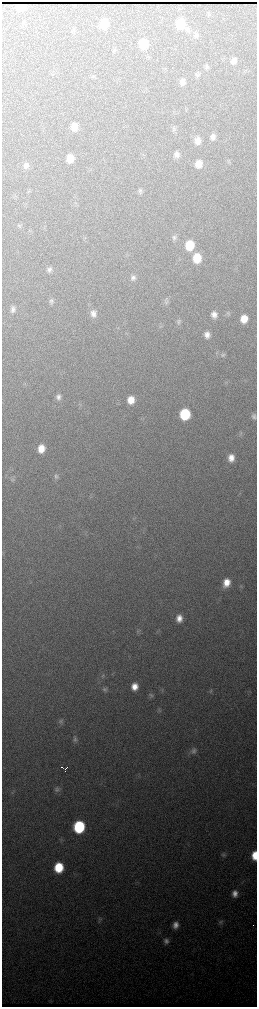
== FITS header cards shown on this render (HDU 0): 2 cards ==
NAXIS1  =                  510 / length of data axis 1
NAXIS2  =                 2010 / length of data axis 2

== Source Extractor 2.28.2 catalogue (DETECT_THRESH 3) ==
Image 510 x 2010 px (HDU 0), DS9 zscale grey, zoomed out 1/2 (1 PNG px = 2 x 2 image px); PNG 259 x 1009 px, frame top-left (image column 2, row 2010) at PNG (2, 2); no overlay
Background 3230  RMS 38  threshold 115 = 3 sigma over >= 5 px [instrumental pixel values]
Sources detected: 74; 1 cannot appear on this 1/2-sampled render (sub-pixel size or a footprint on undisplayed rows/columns) and is not listed; the other 73 listed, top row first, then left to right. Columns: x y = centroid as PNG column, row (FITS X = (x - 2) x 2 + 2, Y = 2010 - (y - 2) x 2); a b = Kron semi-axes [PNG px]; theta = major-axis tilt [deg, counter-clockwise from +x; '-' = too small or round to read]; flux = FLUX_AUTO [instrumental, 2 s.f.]
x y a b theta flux
21 6 7 5 2 11000
231 6 4 1 - 10000
104 24 8 7 - 180000
180 24 9 8 - 270000
187 29 7 6 - 25000
196 35 7 6 - 25000
143 44 8 7 - 200000
234 61 7 6 - 38000
206 67 8 5 84 17000
198 74 8 4 -3 16000
182 81 7 6 - 40000
74 126 7 6 - 72000
174 128 6 4 29 13000
213 137 7 6 - 36000
198 140 9 7 87 58000
176 154 8 7 - 38000
70 158 8 6 87 90000
198 164 8 7 - 89000
26 165 8 6 78 31000
140 191 7 6 - 21000
45 222 2 1 - 9200
19 226 6 4 -67 14000
174 237 7 6 - 22000
189 245 8 7 - 220000
197 258 8 7 - 180000
49 270 7 6 - 28000
133 278 8 7 - 32000
51 301 7 5 67 21000
165 301 9 5 -83 21000
13 309 7 6 - 29000
93 313 8 7 - 43000
214 314 7 6 - 50000
228 315 5 4 - 13000
244 319 7 6 - 110000
178 321 8 6 80 21000
161 325 5 2 - 6900
207 335 7 6 - 46000
223 355 7 7 - 26000
58 397 7 6 - 34000
131 400 8 7 - 100000
185 414 8 7 - 490000
254 416 8 6 -90 26000
241 434 6 5 - 15000
41 449 7 6 - 100000
231 458 8 6 86 72000
56 476 7 6 - 22000
12 479 6 6 - 19000
226 583 9 7 68 110000
179 618 7 6 - 71000
138 631 5 3 - 11000
102 676 7 4 42 15000
135 687 7 6 - 87000
105 689 6 6 - 19000
210 691 6 5 - 14000
151 696 7 5 -89 16000
159 710 7 4 -75 14000
61 721 8 6 84 21000
75 739 8 6 82 26000
193 750 10 8 -78 37000
67 767 2 1 - 7100
62 768 3 1 - 20000
65 769 3 2 - 19000
57 789 8 6 84 23000
79 827 8 7 - 720000
224 854 8 5 54 19000
2 855 7 1 -90 18000
254 855 8 4 89 130000
59 867 8 7 - 300000
235 894 8 6 76 54000
99 919 9 3 13 14000
221 922 7 6 - 19000
175 925 7 6 - 53000
166 941 8 6 -85 32000
At the frame edge (FLAGS 8, measured only in part): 2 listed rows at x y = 2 855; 254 855
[1 sub-pixel or undisplayed-footprint detection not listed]